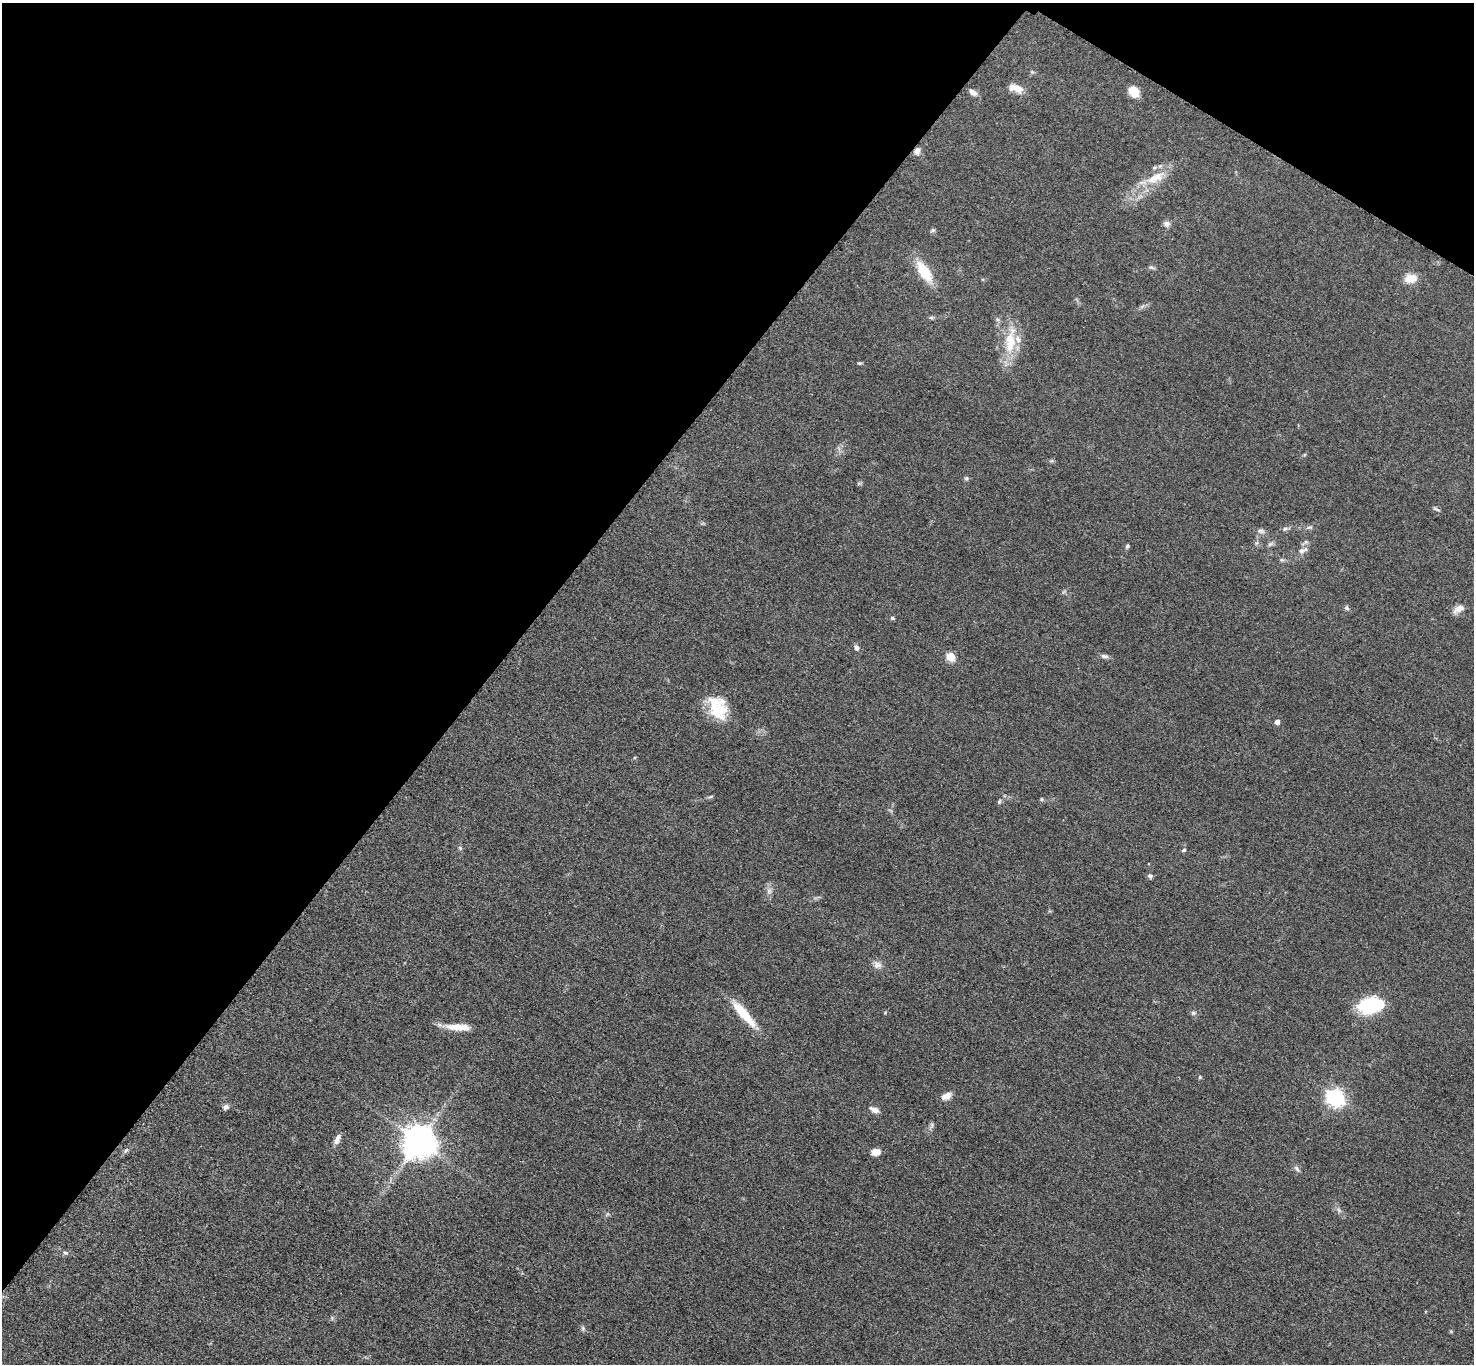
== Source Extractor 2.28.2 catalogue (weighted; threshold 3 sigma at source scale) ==
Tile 2 of 4 x 4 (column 2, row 1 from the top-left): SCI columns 1485-2956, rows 4250-5611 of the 5910 x 5915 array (HDU 1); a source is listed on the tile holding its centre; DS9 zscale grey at full resolution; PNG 1476 x 1366 px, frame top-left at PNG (2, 3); no overlay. Shown black and unused: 36% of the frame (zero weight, under 3 of 5 exposures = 1% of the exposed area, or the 3 px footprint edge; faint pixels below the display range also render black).
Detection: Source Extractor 2.28.2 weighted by HDU 2 'WHT'; one run over the whole footprint, this tile lists its part. Background 0.053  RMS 0.0057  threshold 0.0257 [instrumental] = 3 sigma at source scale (4.5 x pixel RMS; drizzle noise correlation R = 1.50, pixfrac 1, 0.05/0.05 arcsec/px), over >= 5 px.
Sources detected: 61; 2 too faint to see at this stretch — not listed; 4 inside a brighter listed object's ellipse — not listed separately; the other 55 listed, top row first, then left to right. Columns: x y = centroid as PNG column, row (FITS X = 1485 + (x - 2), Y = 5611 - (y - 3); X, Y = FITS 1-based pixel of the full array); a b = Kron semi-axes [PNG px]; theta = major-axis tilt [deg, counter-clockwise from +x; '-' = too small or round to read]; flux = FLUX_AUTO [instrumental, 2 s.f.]
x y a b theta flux
1016 88 17 8 -18 6.2
973 92 10 6 -31 2.6
1134 92 9 7 -51 13
917 151 9 7 74 2.4
1156 178 32 13 26 14
1167 224 9 8 - 2
933 230 6 6 - 0.93
1152 267 9 4 -15 1.1
924 272 21 10 -57 20
1411 278 16 11 2 6.7
931 317 6 6 - 0.99
1010 341 44 15 83 19
859 363 5 4 - 0.7
966 478 6 5 - 1
1436 509 10 3 -20 1
1310 527 9 5 12 1.3
1285 529 9 5 21 1.4
1261 531 11 6 -6 1.9
1270 544 9 4 35 1.3
1127 546 6 5 - 0.93
1301 551 10 8 11 2.9
1282 560 6 5 - 0.95
1346 608 7 5 -54 1.2
1459 609 16 8 35 3.8
892 618 6 5 - 0.87
856 648 9 6 -60 1.8
1104 656 11 5 -6 1.8
950 657 5 5 - 23
718 710 24 24 - 19
1277 722 5 4 - 3
711 796 7 3 19 0.85
1041 799 6 4 -89 0.71
999 801 7 5 70 0.86
460 848 5 5 - 0.79
1184 850 6 5 - 0.93
1150 876 7 6 - 1.2
769 891 8 7 - 2.2
877 965 12 10 -25 3.3
1370 1005 26 16 6 33
885 1012 5 3 - 0.49
1193 1013 7 5 14 1.2
744 1014 38 9 -49 17
456 1027 27 9 -5 8.5
1200 1077 5 4 - 0.64
947 1096 12 7 25 4.6
1335 1097 7 7 - 200
226 1107 8 6 27 1.9
874 1110 11 6 -25 3.2
337 1139 14 6 63 3.1
419 1141 10 9 - 1200
126 1150 8 4 54 1.2
876 1152 10 7 -1 4.1
1297 1169 11 5 -54 1.5
65 1253 7 5 -20 1.1
583 1328 8 5 -71 1.2
Overlapping masked pixels (flux is a lower limit): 1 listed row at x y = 917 151